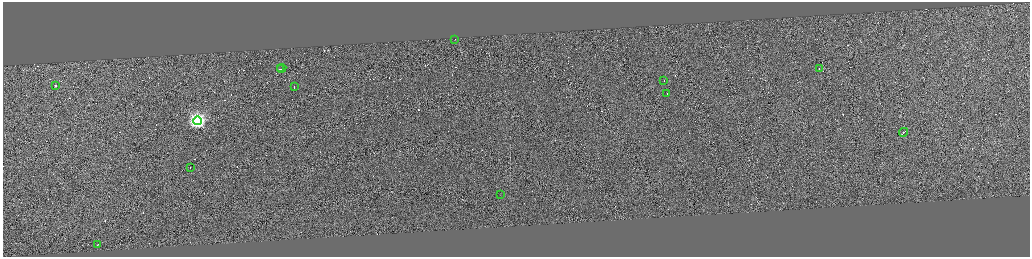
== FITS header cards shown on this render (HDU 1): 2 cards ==
NAXIS1  =                 4110
NAXIS2  =                 1018

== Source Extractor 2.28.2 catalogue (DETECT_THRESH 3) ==
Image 4110 x 1018 px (HDU 1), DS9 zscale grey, zoomed out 1/4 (1 PNG px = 4 x 4 image px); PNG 1032 x 259 px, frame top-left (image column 4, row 1018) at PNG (3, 2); each listed source drawn as its Kron ellipse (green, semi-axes under 4 px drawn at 4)
Background -0.334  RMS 3.9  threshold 11.7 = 3 sigma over >= 5 px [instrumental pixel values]
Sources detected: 319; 306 cannot appear on this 1/4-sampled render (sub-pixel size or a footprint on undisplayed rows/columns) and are neither listed nor drawn; the other 13 listed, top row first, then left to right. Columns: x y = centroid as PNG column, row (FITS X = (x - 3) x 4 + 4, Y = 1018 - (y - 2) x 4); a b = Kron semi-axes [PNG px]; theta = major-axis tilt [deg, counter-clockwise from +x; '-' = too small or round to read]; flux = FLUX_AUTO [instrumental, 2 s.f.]
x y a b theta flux
455 39 2 1 - 5.9e+03
282 68 4 1 - 2.5e+04
281 69 3 1 - 3.1e+04
819 69 2 1 - 1.1e+04
664 80 2 1 - 1.9e+04
55 86 2 1 - 7.4e+04
294 86 2 1 - 4.9e+04
667 93 3 1 - 2.4e+04
197 121 4 4 - 6.8e+05
903 132 4 1 - 7.5e+04
190 168 2 1 - 1.8e+04
500 195 2 1 - 1.7e+06
97 245 2 1 - 1.8e+04
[306 sub-pixel or undisplayed-footprint detections neither listed nor drawn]